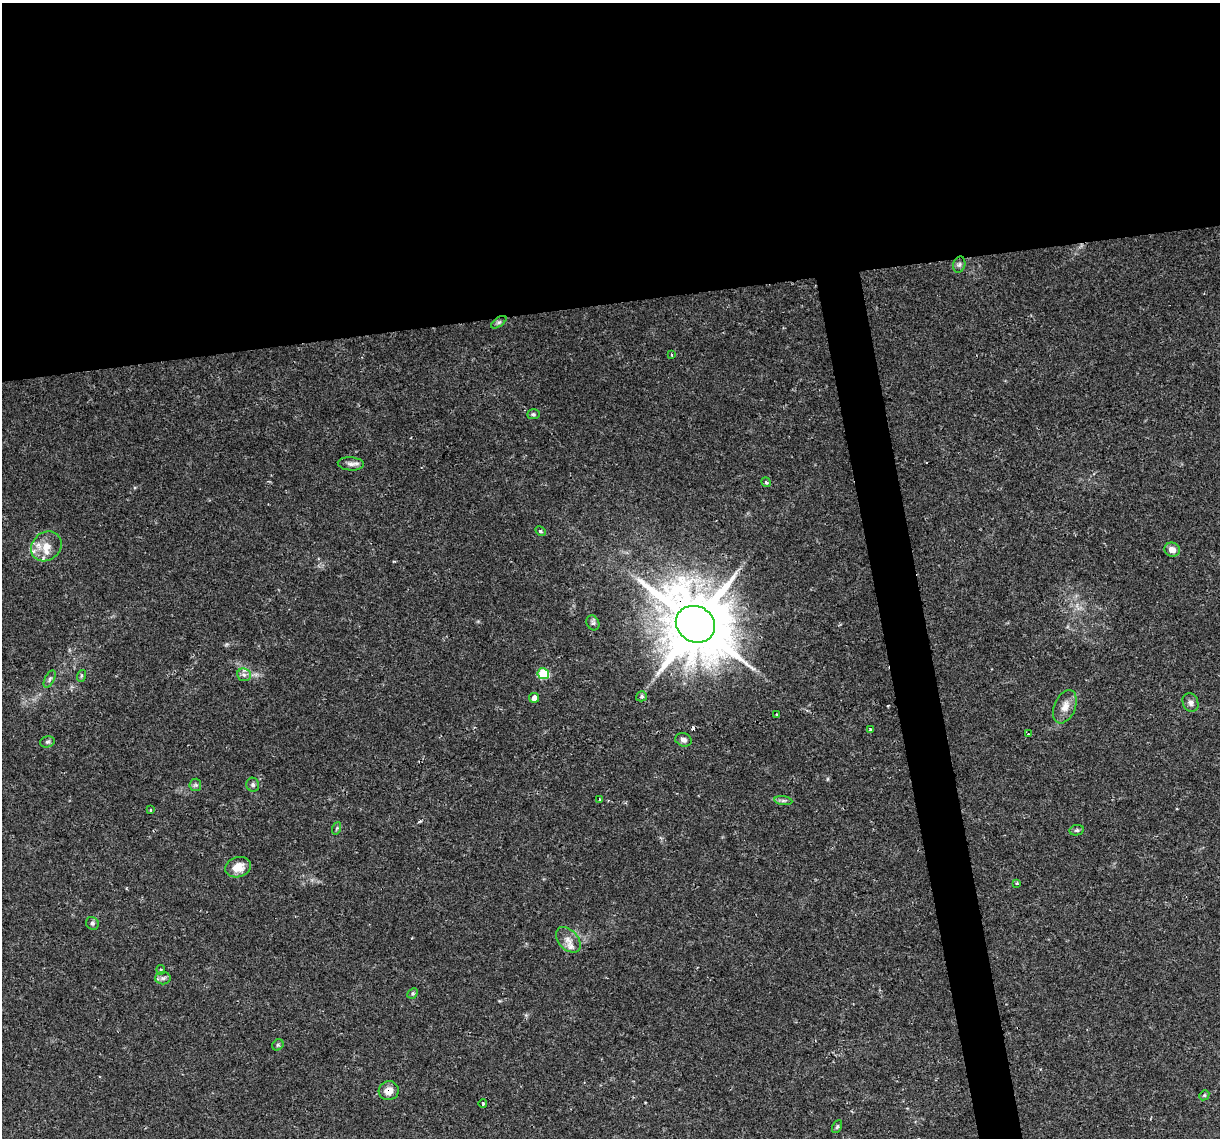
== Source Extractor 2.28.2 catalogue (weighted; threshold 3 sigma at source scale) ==
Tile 2 of 4 x 4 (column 2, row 1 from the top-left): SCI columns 1219-2436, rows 3483-4618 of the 4872 x 4645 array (HDU 1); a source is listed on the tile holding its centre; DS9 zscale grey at full resolution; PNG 1222 x 1140 px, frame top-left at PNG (2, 3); each listed source drawn as its Kron ellipse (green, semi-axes under 4 px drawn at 4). Shown black and unused: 29% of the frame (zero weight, under 2 of 3 exposures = <1% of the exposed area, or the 3 px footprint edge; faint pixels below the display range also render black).
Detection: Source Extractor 2.28.2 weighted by HDU 2 'WHT'; one run over the whole footprint, this tile lists its part. Background 0.0435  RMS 0.0031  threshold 0.0139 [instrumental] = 3 sigma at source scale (4.5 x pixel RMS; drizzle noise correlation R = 1.50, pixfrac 1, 0.0396/0.0396 arcsec/px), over >= 5 px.
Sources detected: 47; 1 cosmic-ray / hot-pixel residue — neither listed nor drawn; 3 inside a brighter listed object's ellipse — not listed separately; the other 43 listed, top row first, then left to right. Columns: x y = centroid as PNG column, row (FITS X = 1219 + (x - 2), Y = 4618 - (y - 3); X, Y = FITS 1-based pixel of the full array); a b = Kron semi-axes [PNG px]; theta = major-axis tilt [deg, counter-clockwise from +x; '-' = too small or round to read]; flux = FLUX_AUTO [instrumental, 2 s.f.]
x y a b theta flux
959 265 8 6 73 0.77
499 322 9 4 35 0.67
672 355 3 2 - 0.27
533 414 6 5 - 0.56
351 464 13 6 -4 1.4
766 482 5 4 - 0.6
540 531 5 4 - 0.63
46 546 16 14 40 4.7
1172 550 8 7 - 2.4
593 623 8 6 -62 0.68
695 624 20 17 -29 2900
543 674 6 5 - 17
244 675 7 6 - 1
81 676 6 4 72 0.4
50 679 9 4 62 0.78
641 696 5 5 - 0.52
534 698 5 5 - 2
1190 703 9 7 -64 1.2
1065 707 17 10 67 3
777 714 3 3 - 0.67
870 730 4 3 - 0.44
1028 734 3 2 - 0.31
683 740 8 6 -19 1.2
47 742 7 5 15 0.69
195 785 6 6 - 0.68
253 785 7 6 - 0.7
600 800 3 3 - 0.31
783 801 9 4 -8 0.74
151 810 3 3 - 0.36
337 828 6 4 71 0.45
1077 830 7 5 12 0.62
238 867 13 10 17 4.1
1017 883 4 3 - 0.44
92 923 7 6 - 0.69
568 940 15 9 -48 2.3
161 970 5 4 - 0.39
163 978 8 6 1 0.86
413 993 6 4 44 0.45
278 1045 6 5 - 0.52
389 1091 10 9 - 2.7
1204 1095 5 4 - 0.4
483 1104 4 3 - 0.28
837 1127 7 4 62 0.49
Overlapping masked pixels (flux is a lower limit): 2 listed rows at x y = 695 624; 389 1091